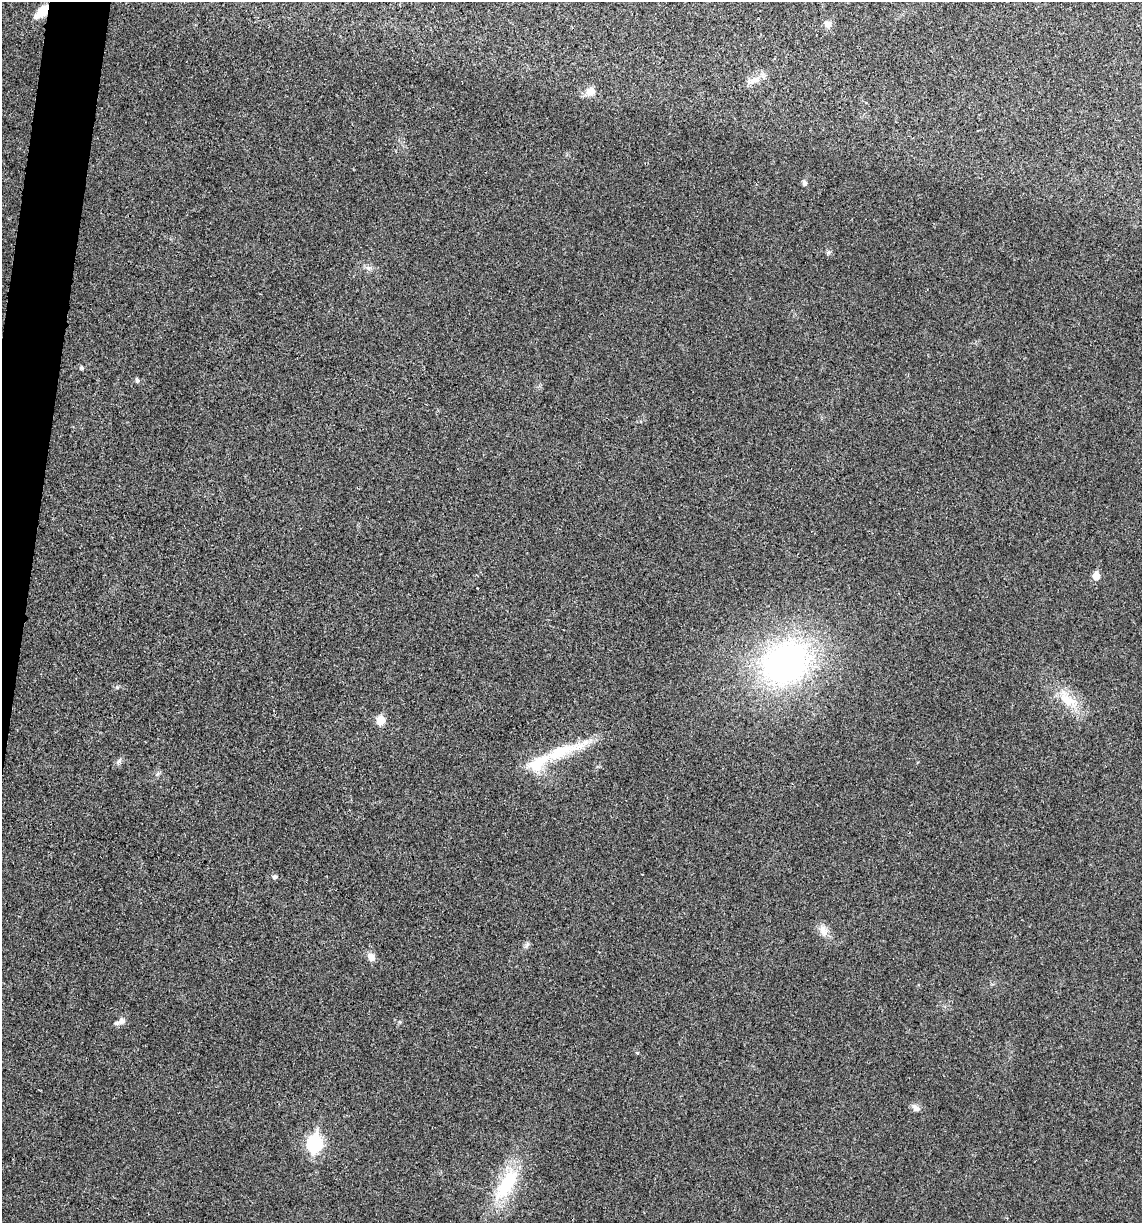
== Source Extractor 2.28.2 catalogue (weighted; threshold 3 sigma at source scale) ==
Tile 11 of 4 x 4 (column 3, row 3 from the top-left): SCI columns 2398-3537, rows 1229-2449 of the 4914 x 4897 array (HDU 1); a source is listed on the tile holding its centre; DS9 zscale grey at full resolution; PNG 1144 x 1225 px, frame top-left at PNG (2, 2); no overlay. Shown black and unused: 2% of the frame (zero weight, under 3 of 4 exposures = <1% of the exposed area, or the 3 px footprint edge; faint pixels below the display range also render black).
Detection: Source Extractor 2.28.2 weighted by HDU 2 'WHT'; one run over the whole footprint, this tile lists its part. Background 0.0202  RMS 0.0059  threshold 0.0265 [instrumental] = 3 sigma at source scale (4.5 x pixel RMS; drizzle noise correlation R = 1.50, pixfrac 1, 0.05/0.05 arcsec/px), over >= 5 px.
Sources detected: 23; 1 inside a brighter listed object's ellipse — not listed separately; the other 22 listed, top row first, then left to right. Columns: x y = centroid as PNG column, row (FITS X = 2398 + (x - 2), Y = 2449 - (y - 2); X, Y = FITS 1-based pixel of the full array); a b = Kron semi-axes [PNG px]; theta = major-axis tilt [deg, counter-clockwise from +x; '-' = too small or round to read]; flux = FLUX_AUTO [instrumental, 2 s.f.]
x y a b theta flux
42 12 17 8 43 10
828 24 10 8 -62 3.1
754 80 19 8 21 5.2
590 91 10 9 - 5.5
804 183 6 5 - 1.6
828 253 6 4 20 0.85
81 368 6 4 18 0.76
137 380 6 5 - 0.99
1096 576 6 5 - 8.6
785 663 47 38 31 180
1068 700 26 13 -28 13
380 720 6 5 - 16
561 751 66 14 20 28
119 762 10 5 42 1.7
275 877 6 5 - 1.3
823 930 17 10 -63 4.8
527 945 13 3 56 1.3
371 957 11 8 -54 3.5
121 1021 10 8 22 3.1
916 1108 11 8 -35 2.4
314 1144 8 7 - 110
507 1184 43 16 57 34
Overlapping masked pixels (flux is a lower limit): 1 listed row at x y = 42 12
Unlisted compact peaks at least as high as the median listed source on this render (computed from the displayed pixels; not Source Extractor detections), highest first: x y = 117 687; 637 1053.